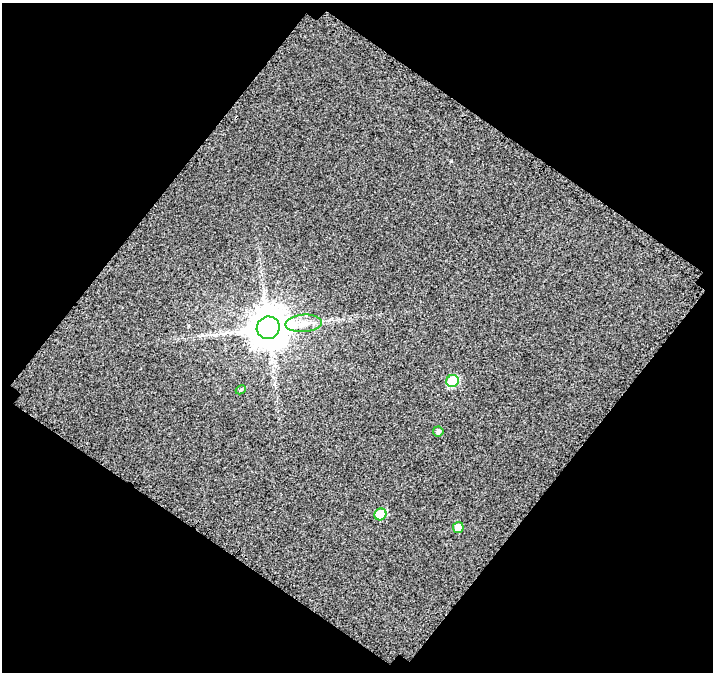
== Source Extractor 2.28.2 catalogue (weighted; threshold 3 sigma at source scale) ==
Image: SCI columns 49-759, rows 70-739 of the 806 x 809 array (HDU 1 of 3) = the unmasked area's bounding box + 8 px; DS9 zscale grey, full resolution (1 PNG px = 1 image px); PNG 715 x 674 px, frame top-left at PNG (2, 3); each listed source drawn as its Kron ellipse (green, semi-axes under 4 px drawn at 4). Shown black and unused: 49% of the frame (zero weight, under 3 of 4 exposures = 20% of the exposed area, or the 3 px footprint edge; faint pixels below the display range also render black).
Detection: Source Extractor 2.28.2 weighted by HDU 2 'WHT'. Background 0.0644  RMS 0.3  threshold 1.34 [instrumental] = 3 sigma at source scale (4.5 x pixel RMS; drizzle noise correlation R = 1.50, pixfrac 1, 0.0396/0.0396 arcsec/px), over >= 5 px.
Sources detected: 7; all 7 listed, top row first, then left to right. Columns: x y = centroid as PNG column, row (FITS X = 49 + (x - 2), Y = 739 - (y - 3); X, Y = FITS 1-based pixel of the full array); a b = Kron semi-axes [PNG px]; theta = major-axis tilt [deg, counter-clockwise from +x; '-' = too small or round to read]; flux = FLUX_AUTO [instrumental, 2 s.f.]
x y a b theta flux
304 323 18 9 4 320
268 328 11 11 - 100000
453 381 6 6 - 1800
241 390 5 4 - 40
438 431 5 5 - 100
380 514 6 5 - 950
458 527 5 5 - 320